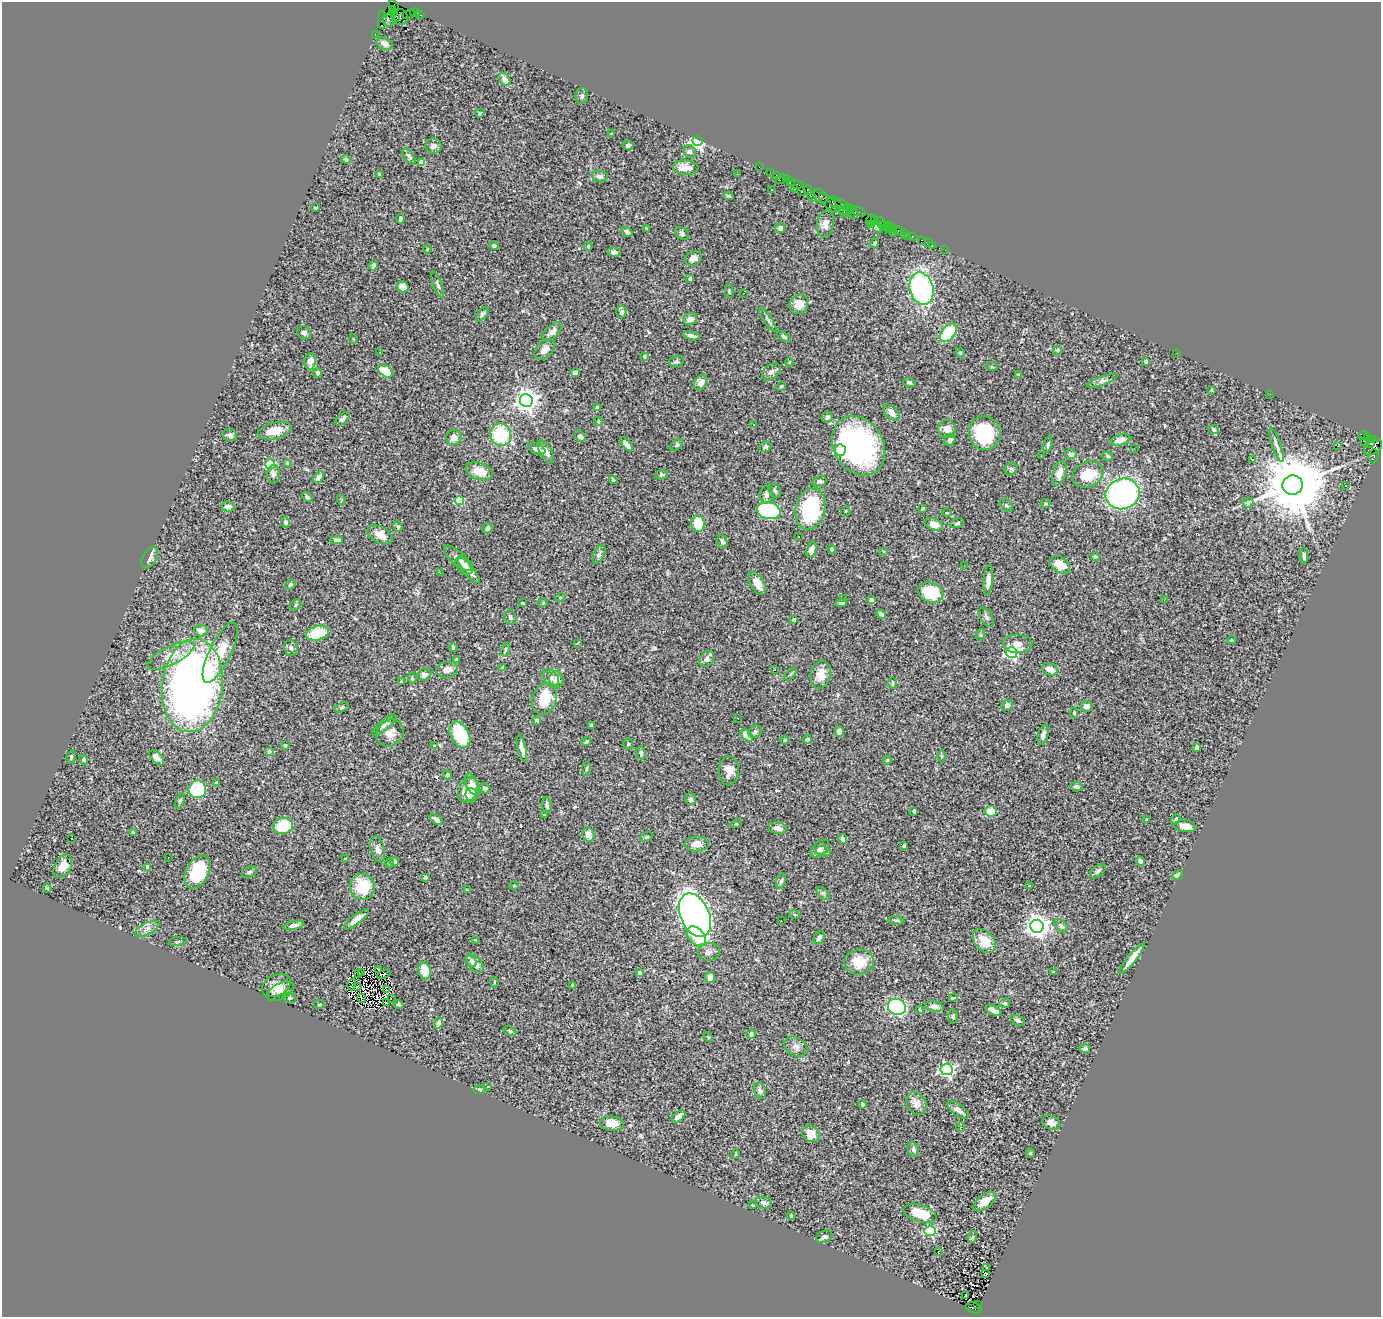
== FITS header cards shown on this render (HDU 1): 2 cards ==
NAXIS1  =                 1379
NAXIS2  =                 1315

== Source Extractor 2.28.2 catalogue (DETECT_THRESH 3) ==
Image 1379 x 1315 px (HDU 1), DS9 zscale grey, 1 PNG px = 1 image px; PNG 1383 x 1319 px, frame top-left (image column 1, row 1315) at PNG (2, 2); each listed source drawn as its Kron ellipse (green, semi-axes under 4 px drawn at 4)
Background 1.07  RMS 0.028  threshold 0.084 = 3 sigma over >= 5 px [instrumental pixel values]
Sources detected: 419; all 419 listed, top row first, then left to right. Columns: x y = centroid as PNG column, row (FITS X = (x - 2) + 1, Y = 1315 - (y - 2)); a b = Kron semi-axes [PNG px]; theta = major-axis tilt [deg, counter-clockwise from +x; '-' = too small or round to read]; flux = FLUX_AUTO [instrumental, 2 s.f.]
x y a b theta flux
394 6 6 3 -60 100
392 10 3 3 - 240
415 12 5 3 - 67
394 13 4 3 - 600
408 15 6 2 19 50
420 15 4 3 - 56
395 17 3 3 - 580
400 17 8 7 - 400
382 20 9 4 87 110
389 20 6 6 - 840
375 34 2 2 - 16
384 43 8 6 -24 9.7
505 79 7 5 -54 13
582 96 8 6 84 5.2
480 113 5 4 - 3.3
611 134 3 2 - 1.6
697 141 5 5 - 560
628 145 5 5 - 5
433 146 8 7 - 8.9
690 151 7 6 - 5.6
409 156 9 4 -49 3.9
346 159 4 3 - 3.6
422 162 4 4 - 35
759 167 2 2 - 18
685 168 13 7 -5 20
770 172 2 2 - 17
379 174 3 3 - 4.3
738 174 3 2 - 2.4
777 175 3 2 - 58
600 176 8 5 -5 11
781 179 5 2 - 110
786 179 2 2 - 16
790 182 3 2 - 29
796 184 8 3 -8 140
794 189 4 3 - 71
771 190 2 2 - 1.2
808 190 5 3 - 100
802 192 3 3 - 100
729 196 5 3 - 2.9
820 196 8 6 -42 99
811 197 6 2 -56 110
829 203 12 5 -45 470
835 203 8 4 -35 270
842 205 8 3 -23 340
315 208 3 2 - 2.8
851 209 3 2 - 44
844 211 6 3 63 290
848 211 6 3 54 120
858 212 8 2 -23 80
854 214 5 3 - 160
400 219 4 3 - 5.6
875 219 3 2 - 44
870 220 6 3 70 85
880 222 5 3 - 120
825 224 13 8 80 11
871 225 4 2 - 110
887 225 3 2 - 58
883 226 5 2 - 38
891 226 3 3 - 78
877 227 7 3 -48 44
646 228 4 2 - 1.5
780 228 5 5 - 8.3
894 228 2 2 - 37
888 230 3 3 - 52
899 231 5 3 - 100
627 232 6 4 -34 6
893 232 2 2 - 370
682 233 7 5 -39 4.3
905 233 4 2 - 25
907 236 2 2 - 16
912 236 3 3 - 77
922 240 3 2 - 57
875 243 5 3 - 3.8
929 243 3 2 - 6.8
932 245 3 2 - 13
494 246 4 3 - 4.5
588 246 5 3 - 2.4
427 249 4 3 - 1.6
945 250 2 2 - 17
614 252 6 4 -16 7.9
694 258 9 6 26 9.4
374 265 5 4 - 4.7
690 278 4 3 - 3.7
438 285 14 4 -69 4.8
403 287 6 5 - 14
921 289 16 12 -76 320
729 291 6 4 89 2.4
744 293 2 2 - 0.89
799 304 10 9 - 27
621 312 6 5 - 4.5
482 314 8 4 51 4.5
690 319 7 5 26 14
768 320 14 3 -56 4.8
552 332 12 6 43 11
304 333 7 6 - 5.1
948 333 11 6 49 95
692 336 8 4 -13 7.4
784 336 7 4 -31 3.4
353 339 4 3 - 1.5
545 350 12 7 47 14
1057 350 4 4 - 1.8
380 352 3 2 - 1.3
960 353 5 4 - 2.5
1177 353 2 2 - 1.2
644 356 3 3 - 3.3
310 361 8 5 80 13
676 361 8 5 15 3.5
1146 361 4 3 - 5.6
789 362 4 4 - 2.1
992 367 6 3 -18 1.9
385 371 8 5 -38 45
575 372 5 4 - 5.2
771 372 10 7 38 7.1
317 373 5 4 - 3.9
1019 375 4 3 - 2.5
1103 381 16 4 20 6.6
701 382 8 6 54 12
909 382 6 4 -18 4.2
781 386 5 4 - 2.1
1211 390 3 3 - 2.5
1270 394 2 2 - 0.9
526 401 6 6 - 1600
597 407 3 3 - 9.8
891 413 10 5 -46 15
827 417 6 5 - 5.6
342 419 8 4 44 5.9
598 421 4 3 - 2.6
754 425 3 3 - 4.8
947 429 9 9 - 11
1214 430 5 4 - 3.5
275 431 17 8 14 26
985 433 17 15 -78 110
230 435 7 5 -24 5.2
501 435 11 10 - 100
1364 435 4 3 - 150
580 436 6 5 - 6.5
454 437 7 7 - 14
1367 437 3 3 - 36
1373 439 3 3 - 42
950 440 6 5 - 4.6
1120 440 10 5 17 13
1364 441 2 2 - 16
1370 443 3 2 - 230
626 444 8 4 -49 8.2
677 445 7 5 42 3.1
1048 445 8 4 77 3.8
1276 445 18 4 -71 7.6
859 446 31 24 -60 390
1338 446 3 2 - 0.63
765 447 6 5 - 3.9
1373 447 10 6 40 1000
1134 448 3 2 - 1.9
537 449 9 5 -23 6.4
840 450 6 5 - 170
546 452 12 6 -59 12
1071 454 6 4 -16 4.9
1041 456 2 2 - 3.8
1108 456 5 3 - 2.7
1373 456 7 5 84 210
1252 459 4 3 - 2.3
270 464 5 5 - 120
288 464 4 3 - 9.7
1011 469 7 6 - 3.8
479 471 14 8 -19 26
1059 473 13 6 73 17
274 474 9 6 -89 6.1
1088 474 16 12 26 47
662 475 6 5 - 3.7
319 477 6 4 50 9.6
613 480 4 2 - 2.6
820 481 7 5 16 4.7
1293 485 10 10 - 20000
1345 486 3 2 - 2.2
775 491 7 5 -57 4.1
1122 494 17 15 21 450
766 495 8 6 83 7
307 497 6 4 -45 3.5
341 500 5 3 - 2
459 501 4 4 - 91
1248 503 5 5 - 2.9
1046 504 5 4 - 3.4
1006 505 8 5 -44 3.2
228 507 6 5 - 11
810 509 21 14 76 170
922 509 4 3 - 2.6
769 511 12 8 -13 210
846 511 5 3 - 1.9
947 513 5 3 - 1.6
286 522 5 5 - 5.8
957 523 7 4 14 3.5
698 524 8 7 - 41
934 524 9 6 -20 16
398 526 5 4 - 2.6
487 528 5 4 - 5.5
380 535 13 8 -29 17
799 537 3 2 - 1.9
337 540 6 4 1 6.5
722 541 7 5 -77 5.6
832 549 4 4 - 2.8
811 550 8 4 73 16
883 551 4 3 - 1.5
599 554 10 5 64 5.4
1304 556 7 3 -86 3.9
1096 557 4 3 - 3
150 558 11 7 59 8.2
458 558 18 6 -41 11
464 565 10 7 -42 8.8
964 565 2 2 - 2.9
1060 565 11 7 -34 31
469 570 16 5 -51 11
440 573 3 2 - 4
988 580 15 4 84 13
757 583 13 6 -59 21
290 585 5 4 - 2.8
931 593 13 10 -22 68
560 597 5 4 - 2.3
844 598 2 2 - 5.4
871 600 4 4 - 16
1164 600 2 2 - 2.5
522 603 3 3 - 1.8
543 603 5 3 - 1.4
841 603 6 3 4 4.2
296 605 6 5 - 2.7
881 614 5 4 - 6.1
986 617 10 6 -58 5.2
510 618 7 6 - 5.2
794 620 3 3 - 5.7
201 631 7 6 - 14
317 633 12 7 16 57
980 635 6 4 70 2
1232 640 4 3 - 1.6
577 643 3 3 - 2.8
1018 644 14 9 -2 16
291 648 8 6 -79 5.5
453 648 4 3 - 2.2
505 650 7 3 71 2.2
1012 652 5 5 - 350
220 653 33 11 64 49
171 656 26 9 27 29
456 659 3 3 - 1.9
707 659 8 6 47 7.7
503 667 4 3 - 2.6
1050 669 8 6 -20 17
447 670 11 8 11 14
774 670 3 2 - 1.3
790 674 8 3 45 2.4
424 675 7 6 - 7.4
821 675 14 10 77 23
412 678 5 3 - 2.8
551 678 9 7 -46 7.7
556 680 8 7 - 13
401 682 3 3 - 1.4
893 683 6 4 89 2
192 686 47 30 84 1200
544 699 16 11 70 72
1007 705 6 5 - 8.6
1087 706 6 5 - 7.9
342 707 7 4 25 3.5
1074 713 5 4 - 2
738 718 2 2 - 1
537 720 4 3 - 3.7
384 725 15 5 41 6.6
591 725 4 3 - 2.2
839 731 5 4 - 13
755 732 7 6 - 5.8
390 733 14 12 41 19
460 735 14 9 -62 87
747 735 7 4 -45 29
1043 735 10 5 76 8.8
807 739 4 4 - 4.5
784 740 4 3 - 1.9
586 742 5 3 - 3.1
628 744 5 5 - 2.7
285 745 3 2 - 1.7
434 746 3 2 - 1.5
522 748 13 4 -76 8.5
1197 748 4 4 - 11
269 752 4 4 - 7.8
641 753 6 5 - 4.8
941 756 6 4 -89 2.7
71 757 7 4 74 2.8
157 758 9 5 -47 12
84 760 5 4 - 2.7
887 760 4 4 - 1.8
587 769 7 4 85 3.1
729 771 14 9 88 17
447 775 4 3 - 4.6
216 783 4 3 - 2.2
472 784 11 6 -65 11
1077 786 6 4 -12 5.2
484 788 5 4 - 2.8
197 789 9 9 - 170
468 790 13 9 61 33
471 795 7 6 - 6.4
690 799 6 5 - 4.9
180 801 8 4 65 3
547 805 8 5 -85 6.1
914 811 4 3 - 3.9
991 811 6 5 - 27
544 815 3 2 - 1.4
436 819 7 4 -34 8.4
1147 819 3 3 - 2.3
1176 819 5 3 - 2.3
736 824 5 3 - 1.8
283 826 10 8 10 69
1185 826 11 6 -9 17
778 828 9 6 -10 12
133 832 3 3 - 2.8
588 834 7 6 - 15
646 837 6 4 26 2.7
72 838 3 3 - 5.9
843 839 5 4 - 7.2
697 844 12 7 3 18
904 846 3 3 - 3.2
820 848 11 6 44 10
378 849 13 6 -75 9.6
823 851 7 5 -16 5.3
168 858 3 2 - 3.4
346 859 3 3 - 2.8
1140 861 5 4 - 5.8
394 862 4 4 - 6.9
390 863 5 3 - 1.4
63 866 12 8 61 18
147 867 3 3 - 3.6
1098 871 9 5 41 5.3
197 872 18 11 63 94
250 872 8 5 27 3.7
1178 875 5 4 - 7
425 877 4 3 - 3.5
781 881 7 4 72 4.2
514 885 4 3 - 1.5
1029 886 4 3 - 2
362 887 13 12 - 73
47 888 4 4 - 2.1
467 890 3 2 - 1.8
823 894 7 4 -46 3.9
794 914 5 3 - 2
695 915 23 14 -66 1300
356 919 15 4 38 19
896 920 8 3 -5 2.5
781 921 3 2 - 2.3
294 925 10 4 12 8.5
1037 926 7 6 - 1500
1061 926 8 5 -47 4.8
147 929 14 6 28 9
696 936 11 7 -46 46
819 938 7 5 61 6.9
475 940 3 2 - 1.4
178 941 9 3 5 2.9
984 941 14 9 -50 33
709 952 11 8 12 8
1132 958 19 4 51 20
471 961 7 4 -61 5.1
859 962 15 12 2 40
475 964 11 6 -47 12
378 970 4 3 - 0.51
425 971 9 6 -76 36
1053 972 3 2 - 1.7
358 973 4 2 - 1.9
362 973 3 2 - 2.4
639 973 4 3 - 7.2
384 974 7 3 25 3.8
710 977 5 5 - 16
494 982 5 3 - 1.8
352 984 6 2 74 1.3
276 985 15 10 27 21
573 985 4 3 - 2.6
357 986 3 2 - 2.1
386 989 4 2 - 0.21
280 991 15 7 27 12
290 998 6 5 - 3.7
362 998 4 2 - 2.5
953 998 4 3 - 3.5
391 999 2 2 - 5.2
386 1003 2 2 - 1.3
1005 1003 5 5 - 3
319 1004 5 3 - 1.6
399 1005 5 3 - 3
897 1007 9 8 - 280
934 1007 9 5 -12 8.7
920 1009 3 3 - 2.4
993 1010 9 4 -24 8.1
953 1016 7 4 -90 3.1
1017 1020 7 5 -24 4.4
439 1023 6 4 70 5.8
510 1031 7 4 -28 2.7
751 1034 5 4 - 4.3
708 1037 5 4 - 2
796 1047 12 9 -30 11
1085 1049 5 4 - 4.5
947 1069 6 6 - 390
488 1086 3 3 - 9.6
479 1089 7 3 -1 2.4
760 1091 8 6 -70 6.7
863 1104 4 3 - 3.5
916 1104 12 9 -52 15
958 1110 12 5 -37 9
679 1116 8 4 38 13
1051 1123 9 7 -23 11
612 1124 12 7 -6 21
960 1127 5 3 - 1.7
811 1134 9 7 -37 24
913 1149 8 5 -71 4.3
1030 1153 4 4 - 1.8
736 1154 5 3 - 1.9
985 1201 13 6 37 21
764 1203 8 6 -15 6.8
752 1205 3 2 - 1.6
920 1213 17 8 -17 44
791 1216 4 3 - 1.5
930 1231 6 5 - 190
824 1237 8 6 23 6
972 1237 6 3 70 2.2
938 1251 2 2 - 1.9
986 1267 2 2 - 1.4
985 1274 3 2 - 1.8
966 1296 3 3 - 4.6
977 1304 3 2 - 63
974 1308 8 5 -22 460